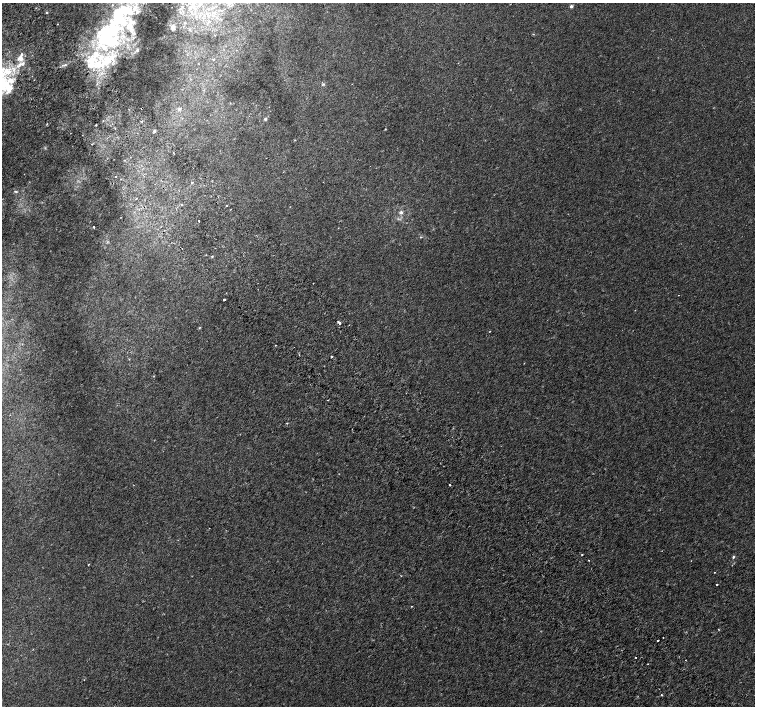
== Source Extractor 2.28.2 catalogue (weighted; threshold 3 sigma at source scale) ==
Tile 11 of 4 x 4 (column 3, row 3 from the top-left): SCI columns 3062-4566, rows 1664-3070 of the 6116 x 6079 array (HDU 1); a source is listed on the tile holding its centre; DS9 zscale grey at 2 x 2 block average (1 PNG px = mean of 2 x 2 image px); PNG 757 x 708 px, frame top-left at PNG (2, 3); no overlay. Shown black and unused: <1% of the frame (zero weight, under 2 of 3 exposures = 3% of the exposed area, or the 3 px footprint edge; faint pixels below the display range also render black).
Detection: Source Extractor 2.28.2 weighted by HDU 2 'WHT'; one run over the whole footprint, this tile lists its part. Background 0.00214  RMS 0.0025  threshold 0.0111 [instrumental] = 3 sigma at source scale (4.5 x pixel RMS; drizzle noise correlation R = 1.50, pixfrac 1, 0.0396/0.0396 arcsec/px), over >= 5 px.
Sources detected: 78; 3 inside a brighter object's white glare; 1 cosmic-ray / hot-pixel residue — not listed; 18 inside a brighter listed object's ellipse — not listed separately; the other 56 listed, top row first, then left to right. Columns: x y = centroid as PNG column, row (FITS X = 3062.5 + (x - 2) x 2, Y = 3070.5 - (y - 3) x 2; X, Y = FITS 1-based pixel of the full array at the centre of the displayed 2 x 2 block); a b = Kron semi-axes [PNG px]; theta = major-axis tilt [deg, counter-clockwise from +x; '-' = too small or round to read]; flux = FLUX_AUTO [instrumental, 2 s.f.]
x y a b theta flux
216 6 3 3 - 0.52
571 6 3 3 - 1.3
190 8 8 5 71 3.2
47 12 3 2 - 0.56
208 15 4 4 - 1.1
118 19 28 25 80 41
58 24 2 2 - 0.27
173 27 3 3 - 3.3
189 30 4 3 - 0.79
109 41 34 20 -16 55
213 59 2 2 - 0.59
98 64 17 13 0 18
65 65 9 2 19 1.1
5 72 35 16 45 29
323 84 4 3 - 0.61
179 109 4 4 - 0.95
265 119 4 4 - 0.85
142 121 3 2 - 0.41
47 124 4 2 - 0.32
96 125 2 2 - 0.83
385 129 3 2 - 0.3
154 131 4 3 - 0.68
116 176 2 2 - 1.3
192 183 2 2 - 5.1
15 191 5 2 - 0.66
136 198 3 2 - 0.27
227 205 2 2 - 2.5
401 212 4 4 - 1.3
199 221 2 2 - 0.64
94 227 2 2 - 0.53
421 237 3 2 - 0.33
212 256 3 3 - 0.41
313 283 2 2 - 2.8
678 295 2 2 - 0.15
224 299 2 2 - 4.3
339 322 4 2 - 6.2
199 328 3 2 - 0.34
490 331 2 2 - 0.22
276 345 2 2 - 0.37
331 357 2 2 - 1.6
524 363 3 2 - 0.2
328 400 2 2 - 0.41
287 423 3 2 - 0.4
450 485 2 2 - 1.9
582 554 2 2 - 0.45
733 557 3 2 - 1
89 564 3 2 - 0.26
714 572 2 2 - 0.19
717 585 2 2 - 0.53
412 606 2 2 - 0.23
718 629 2 2 - 0.27
663 637 2 2 - 1.2
658 641 2 2 - 5.3
636 657 2 2 - 1.2
84 680 2 2 - 0.21
661 695 2 2 - 0.76
Isophote crosses this tile's border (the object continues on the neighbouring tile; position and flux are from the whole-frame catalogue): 2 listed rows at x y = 190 8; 5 72
Diffuse or blended objects may show on this block-average render without a row.